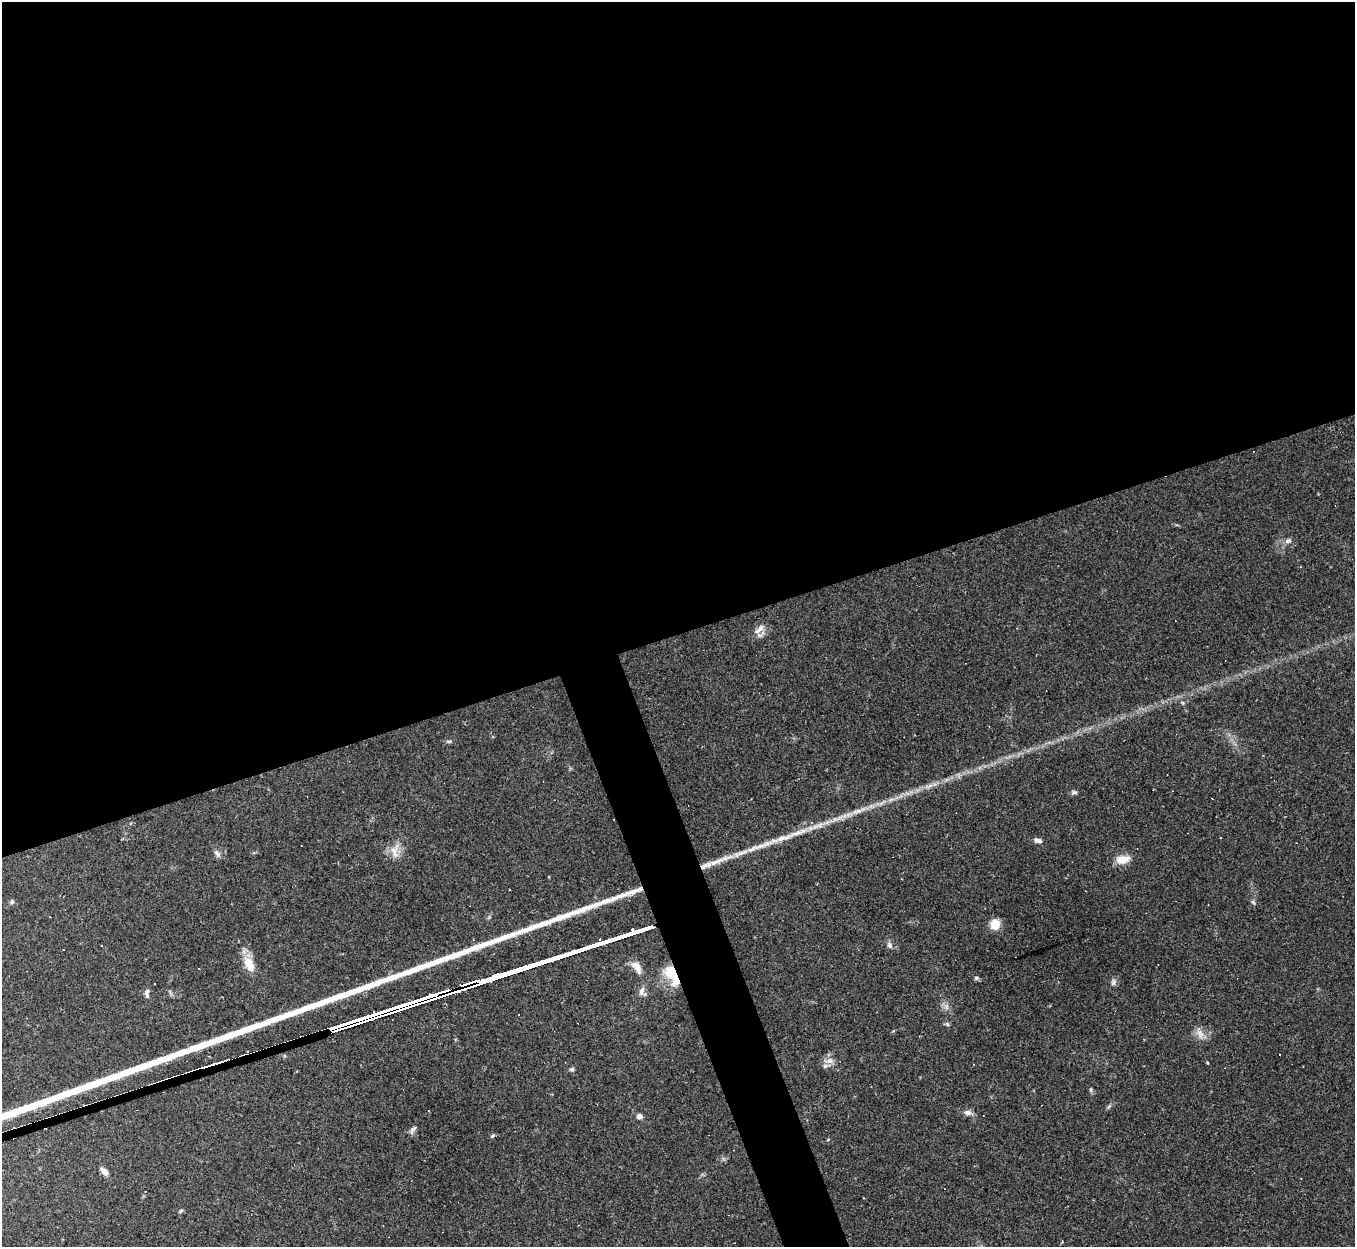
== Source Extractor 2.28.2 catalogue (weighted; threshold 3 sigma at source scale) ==
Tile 2 of 4 x 4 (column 2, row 1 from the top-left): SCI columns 1354-2706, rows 4007-5251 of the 5412 x 5396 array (HDU 1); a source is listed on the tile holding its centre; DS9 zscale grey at full resolution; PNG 1357 x 1249 px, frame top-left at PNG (2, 2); no overlay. Shown black and unused: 53% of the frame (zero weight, under 2 of 3 exposures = <1% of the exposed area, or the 3 px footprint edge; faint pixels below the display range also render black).
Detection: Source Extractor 2.28.2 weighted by HDU 2 'WHT'; one run over the whole footprint, this tile lists its part. Background 0.0861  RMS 0.0075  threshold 0.0339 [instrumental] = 3 sigma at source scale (4.5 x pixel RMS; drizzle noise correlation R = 1.50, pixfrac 1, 0.05/0.05 arcsec/px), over >= 5 px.
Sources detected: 57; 19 cosmic-ray / hot-pixel residue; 4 long thin detections or spike segments (spike, bleed or trail) — not listed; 1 inside a brighter listed object's ellipse — not listed separately; the other 33 listed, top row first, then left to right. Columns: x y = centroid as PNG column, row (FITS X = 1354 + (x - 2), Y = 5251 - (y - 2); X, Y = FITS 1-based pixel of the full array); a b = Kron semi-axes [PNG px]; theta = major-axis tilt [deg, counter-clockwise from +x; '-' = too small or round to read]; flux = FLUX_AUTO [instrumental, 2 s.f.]
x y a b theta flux
1288 541 10 6 29 2.8
759 629 18 7 44 5.4
449 741 8 4 1 1.4
930 785 7 4 19 2.3
1074 792 7 5 -12 1.6
857 811 18 6 11 5.7
1038 840 10 6 -11 2.9
395 849 19 8 46 7.6
217 854 11 6 -53 2.6
1122 859 16 9 10 10
12 902 7 5 70 1.2
1253 902 6 4 -45 1.2
995 924 11 10 - 9.8
890 945 9 7 -74 2.6
249 964 21 10 -63 13
637 967 19 9 -55 7
672 975 25 11 -61 23
976 978 5 5 - 1.3
1113 982 10 5 79 2.1
452 991 16 3 20 410
642 991 13 8 83 4.1
147 993 11 6 90 2.8
947 1024 6 4 -71 1.1
1200 1034 15 8 -70 5.5
830 1061 11 8 -1 4.6
572 1069 6 5 - 1.3
1091 1089 6 5 - 1.2
967 1113 11 7 -11 3.6
639 1116 7 6 - 3
413 1130 12 6 59 2.4
493 1135 6 4 31 1.2
104 1171 11 6 -44 4.1
181 1211 6 5 - 1.3
Overlapping masked pixels (flux is a lower limit): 2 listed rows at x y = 672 975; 452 991